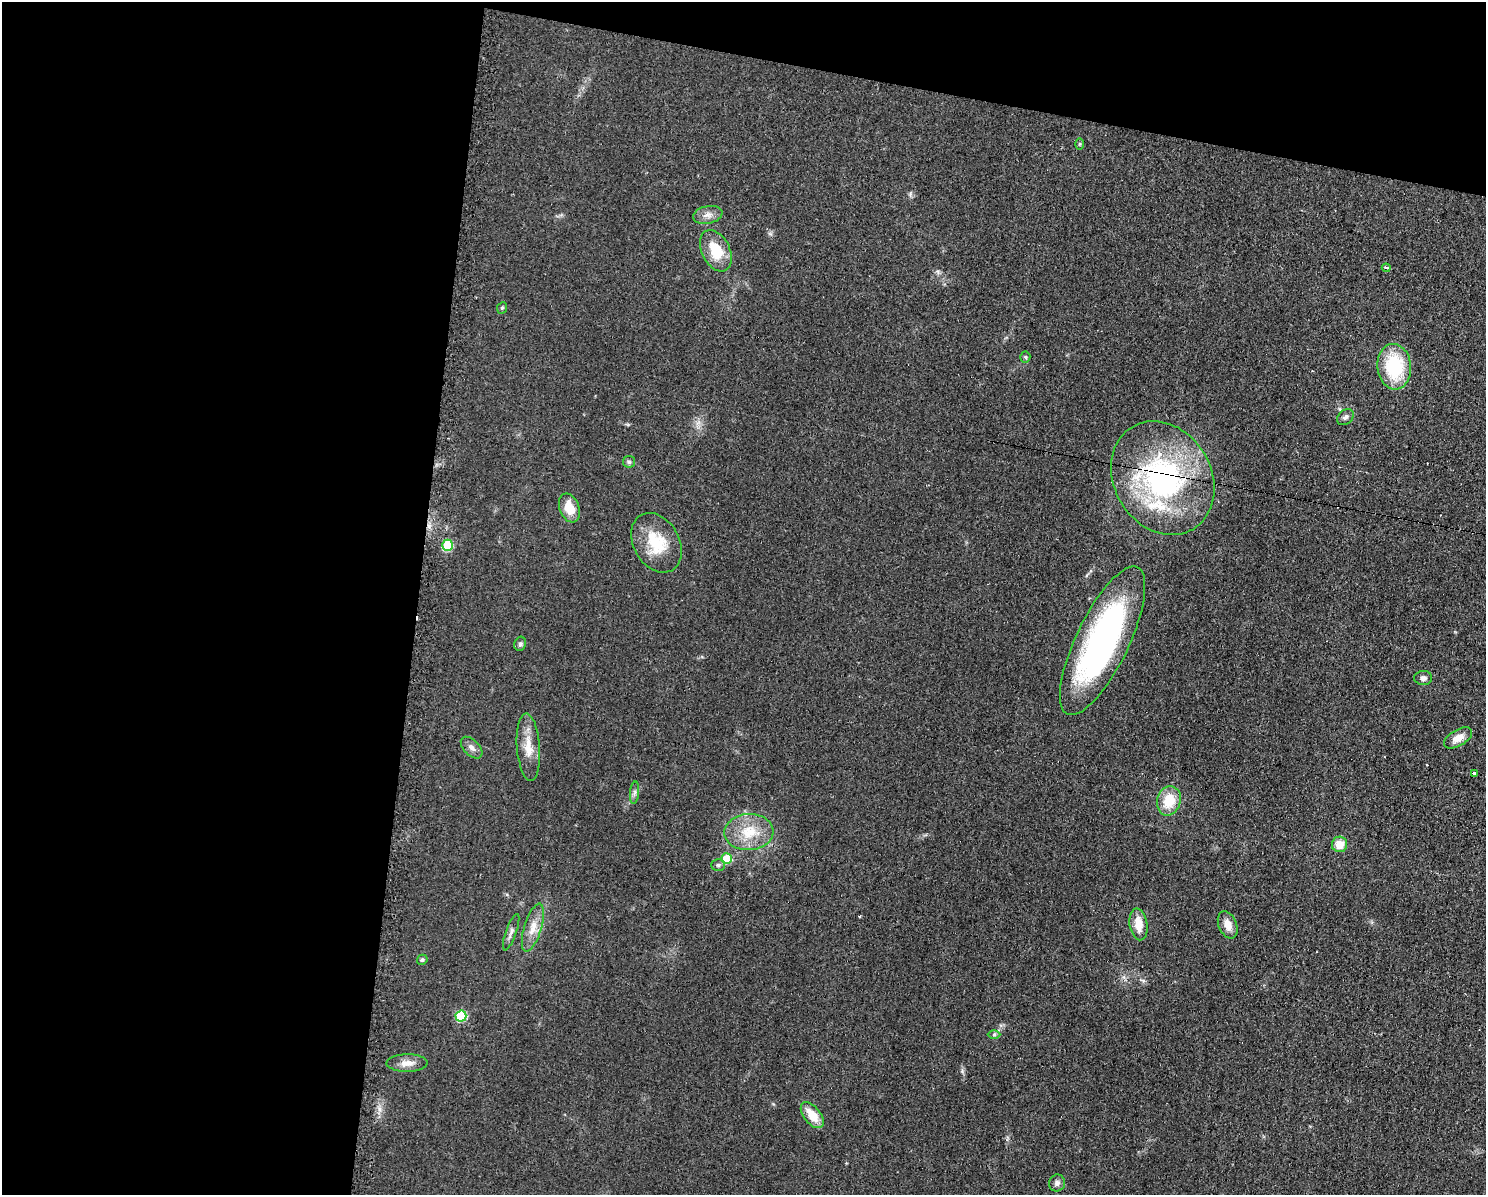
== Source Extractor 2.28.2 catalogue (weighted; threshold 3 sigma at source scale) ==
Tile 1 of 3 x 4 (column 1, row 1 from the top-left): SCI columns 123-1606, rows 3579-4771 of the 4823 x 4771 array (HDU 1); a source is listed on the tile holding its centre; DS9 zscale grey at full resolution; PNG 1488 x 1197 px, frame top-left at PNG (2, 2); each listed source drawn as its Kron ellipse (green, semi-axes under 4 px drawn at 4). Shown black and unused: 34% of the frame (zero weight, under 2 of 3 exposures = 2% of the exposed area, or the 3 px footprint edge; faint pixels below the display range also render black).
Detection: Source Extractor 2.28.2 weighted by HDU 2 'WHT'; one run over the whole footprint, this tile lists its part. Background 0.0548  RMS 0.0099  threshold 0.0444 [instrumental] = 3 sigma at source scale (4.5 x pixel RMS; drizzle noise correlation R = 1.50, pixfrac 1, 0.05/0.05 arcsec/px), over >= 5 px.
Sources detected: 39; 2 cosmic-ray / hot-pixel residue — neither listed nor drawn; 1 inside a brighter listed object's ellipse — not listed separately; the other 36 listed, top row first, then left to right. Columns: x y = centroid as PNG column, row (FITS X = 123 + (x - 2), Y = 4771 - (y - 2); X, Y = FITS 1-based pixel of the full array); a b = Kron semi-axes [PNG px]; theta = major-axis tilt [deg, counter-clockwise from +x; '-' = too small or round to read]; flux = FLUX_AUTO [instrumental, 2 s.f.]
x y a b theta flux
1080 144 6 4 90 1.2
708 215 15 9 11 6.6
716 251 22 14 -64 27
1386 268 4 3 - 13
502 308 6 4 67 1.4
1025 357 5 5 - 1.4
1394 367 23 17 -84 64
1345 417 9 7 39 3.2
629 462 6 5 - 1.8
1163 478 59 48 -59 200
569 508 15 9 -69 17
656 543 32 23 -60 38
447 545 5 5 - 50
1103 641 81 26 64 290
520 644 7 5 71 2.4
1423 678 9 7 0 4.5
1458 738 15 8 30 10
528 747 34 11 -86 18
472 748 13 7 -45 5
1474 774 3 3 - 17
634 793 11 4 85 2.9
1169 801 15 11 75 25
749 832 24 18 3 29
1339 844 8 7 - 14
727 859 5 5 - 38
718 865 7 6 - 2.2
1138 924 16 9 -80 15
1228 925 14 9 -67 9.7
533 928 25 8 73 12
511 932 19 5 70 4
422 960 5 5 - 1.8
461 1016 5 5 - 59
994 1035 6 4 1 1.5
407 1063 20 9 1 8.9
812 1115 15 8 -51 17
1057 1183 8 8 - 3.5
Overlapping masked pixels (flux is a lower limit): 1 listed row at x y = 1163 478